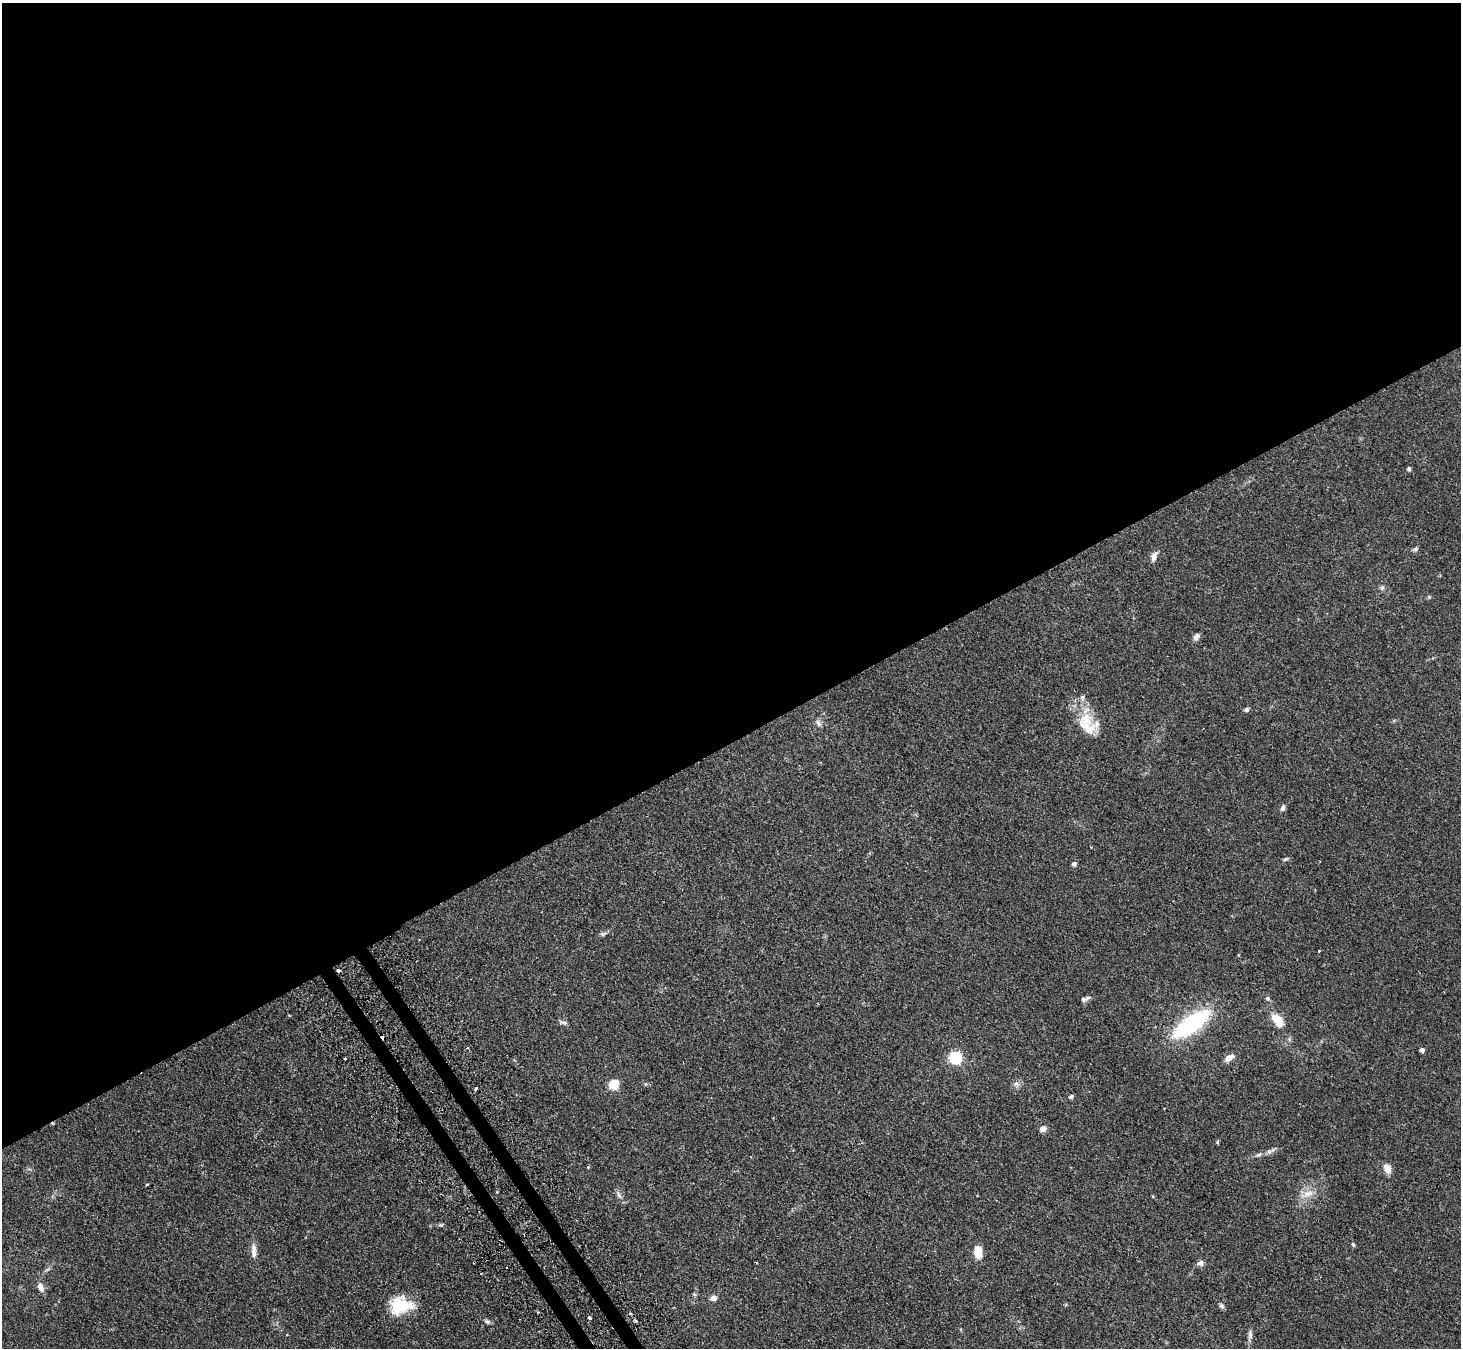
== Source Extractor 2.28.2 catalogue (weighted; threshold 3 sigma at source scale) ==
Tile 2 of 4 x 4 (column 2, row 1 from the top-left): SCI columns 1491-2949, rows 4209-5554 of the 5898 x 5865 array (HDU 1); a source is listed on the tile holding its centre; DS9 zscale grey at full resolution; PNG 1463 x 1350 px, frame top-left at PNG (2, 3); no overlay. Shown black and unused: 56% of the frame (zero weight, under 2 of 3 exposures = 3% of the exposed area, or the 3 px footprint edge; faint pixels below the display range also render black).
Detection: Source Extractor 2.28.2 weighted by HDU 2 'WHT'; one run over the whole footprint, this tile lists its part. Background 0.0955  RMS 0.0063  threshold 0.0281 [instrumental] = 3 sigma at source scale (4.5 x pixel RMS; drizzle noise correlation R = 1.50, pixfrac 1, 0.05/0.05 arcsec/px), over >= 5 px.
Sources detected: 60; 6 cosmic-ray / hot-pixel residue — not listed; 4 inside a brighter listed object's ellipse — not listed separately; the other 50 listed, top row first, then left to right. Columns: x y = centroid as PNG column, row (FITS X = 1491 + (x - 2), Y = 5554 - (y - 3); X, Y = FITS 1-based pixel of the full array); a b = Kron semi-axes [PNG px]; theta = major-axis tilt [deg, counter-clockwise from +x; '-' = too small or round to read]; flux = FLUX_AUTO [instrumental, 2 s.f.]
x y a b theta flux
1409 469 5 5 - 1.1
1415 549 8 5 22 1.2
1154 556 13 7 72 3.3
1382 588 7 5 44 1.2
1429 597 6 4 45 0.72
1196 637 9 6 58 2.3
1246 709 6 5 - 1.4
1086 720 28 21 -35 18
818 723 10 6 -54 1.8
1283 808 8 5 70 1.7
1285 859 8 4 27 0.94
1074 864 5 5 - 1.7
603 934 9 5 29 1.4
339 971 4 3 - 3
1268 998 7 5 -46 1.1
1083 999 7 5 -6 1.4
1277 1020 16 9 -51 11
564 1023 12 4 -16 1.4
1191 1024 30 11 36 91
1422 1050 4 4 - 2.1
956 1057 6 6 - 86
344 1058 3 2 - 1.7
1229 1058 10 6 32 5
1016 1083 8 6 -53 1.9
614 1084 5 5 - 35
476 1089 4 3 - 3.5
1071 1096 6 4 52 1.1
1043 1129 7 6 - 3.5
1217 1142 5 4 - 0.62
1269 1152 6 6 - 1.4
1259 1155 8 5 32 1.4
588 1167 4 3 - 0.52
1387 1168 13 8 -62 4.1
147 1185 3 2 - 0.69
619 1194 12 5 -59 2.3
1307 1194 20 9 21 6.4
1152 1196 5 3 - 0.48
441 1225 6 5 - 0.93
1353 1245 6 4 -62 0.86
254 1251 20 7 -87 4.2
978 1252 12 7 -82 9
756 1262 3 2 - 0.69
1200 1263 8 7 - 2.3
41 1287 12 7 -68 3.6
714 1298 6 6 - 3.1
400 1306 25 19 10 22
1221 1306 7 5 -61 1.4
630 1314 5 3 - 0.71
487 1321 8 5 -24 1.4
1250 1334 14 6 -88 2.2
Overlapping masked pixels (flux is a lower limit): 1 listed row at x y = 339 971